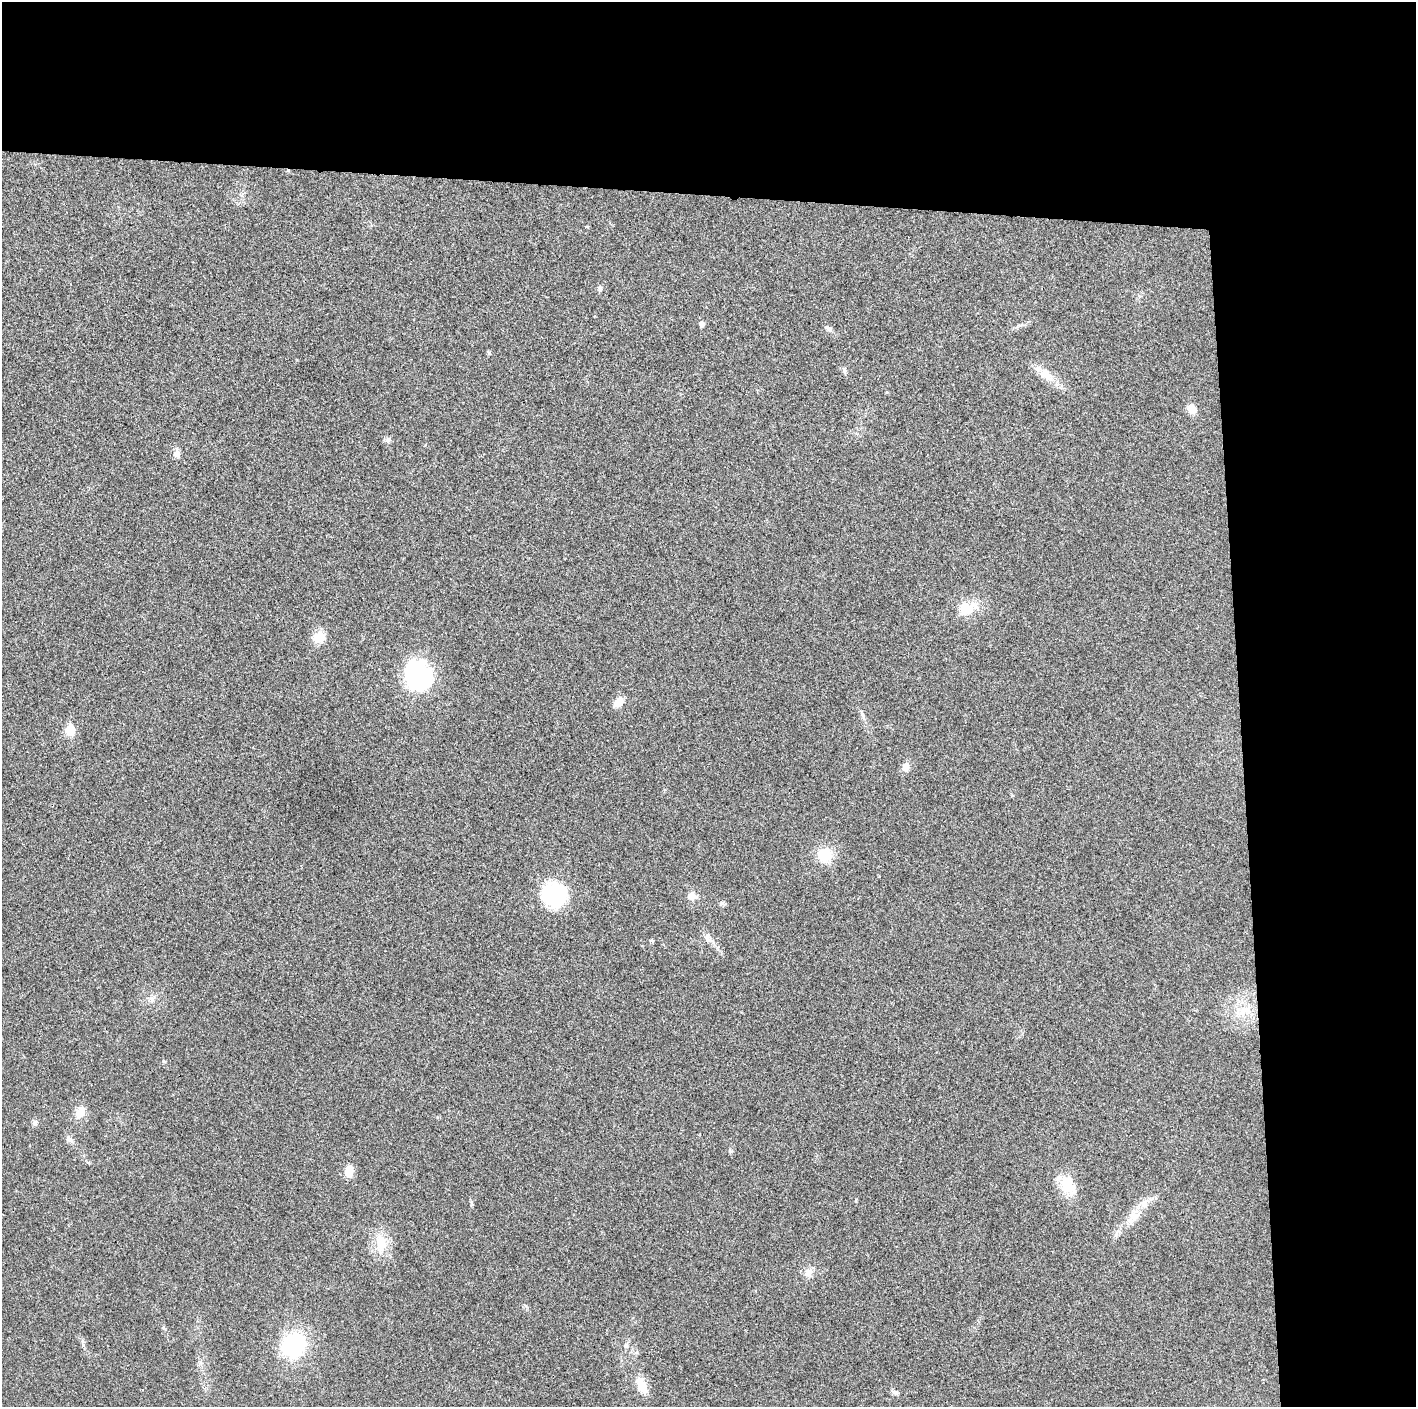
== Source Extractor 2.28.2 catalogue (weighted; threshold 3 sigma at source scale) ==
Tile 3 of 3 x 3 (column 3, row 1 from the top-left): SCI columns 2829-4242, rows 2830-4234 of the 4249 x 4237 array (HDU 1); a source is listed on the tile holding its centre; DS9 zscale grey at full resolution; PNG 1418 x 1409 px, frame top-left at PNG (2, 2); no overlay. Shown black and unused: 24% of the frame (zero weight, under 3 of 4 exposures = <1% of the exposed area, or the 3 px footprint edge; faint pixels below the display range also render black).
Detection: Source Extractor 2.28.2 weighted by HDU 2 'WHT'; one run over the whole footprint, this tile lists its part. Background 0.0197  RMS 0.0056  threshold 0.025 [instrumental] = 3 sigma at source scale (4.5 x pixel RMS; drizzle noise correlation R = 1.50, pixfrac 1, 0.05/0.05 arcsec/px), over >= 5 px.
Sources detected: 37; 1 inside a brighter listed object's ellipse — not listed separately; the other 36 listed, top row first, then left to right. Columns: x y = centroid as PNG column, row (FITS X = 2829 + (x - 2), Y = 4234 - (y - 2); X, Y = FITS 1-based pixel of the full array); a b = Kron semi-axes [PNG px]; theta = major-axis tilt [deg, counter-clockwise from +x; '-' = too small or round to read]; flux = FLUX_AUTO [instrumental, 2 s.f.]
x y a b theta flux
600 288 7 6 - 1.4
702 324 6 5 - 2.5
828 328 9 6 -33 1.6
488 352 6 4 -71 0.67
844 370 9 5 -80 1.4
1046 375 26 13 -43 8.8
1192 409 9 8 - 7
388 440 9 7 -8 1.6
177 453 11 8 -86 2.9
966 609 26 18 7 12
319 637 15 12 33 7.9
418 675 33 30 -61 54
618 702 11 7 46 6.7
862 715 10 4 -60 1.5
70 730 6 5 - 27
905 767 10 8 82 4.2
825 855 14 13 - 16
554 894 27 25 15 41
692 896 10 9 - 4.2
722 903 8 5 -28 1.2
707 936 8 6 70 1.8
652 940 5 4 - 0.75
151 999 9 6 -60 2
1245 1011 19 15 7 12
80 1112 12 10 61 7.5
35 1123 8 6 50 1.8
69 1139 12 6 -45 2.2
349 1171 13 9 77 6.8
1067 1185 28 19 -61 14
1133 1218 21 13 52 8.8
381 1243 23 14 -85 14
809 1272 12 9 33 4.1
294 1345 23 20 43 49
626 1345 7 6 - 1.3
642 1386 21 10 -65 9
895 1392 9 6 -2 1.6
Unlisted compact peaks at least as high as the median listed source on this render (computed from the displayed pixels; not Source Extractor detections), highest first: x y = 731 1151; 83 1345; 163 1061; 471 1202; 526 1306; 856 1200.